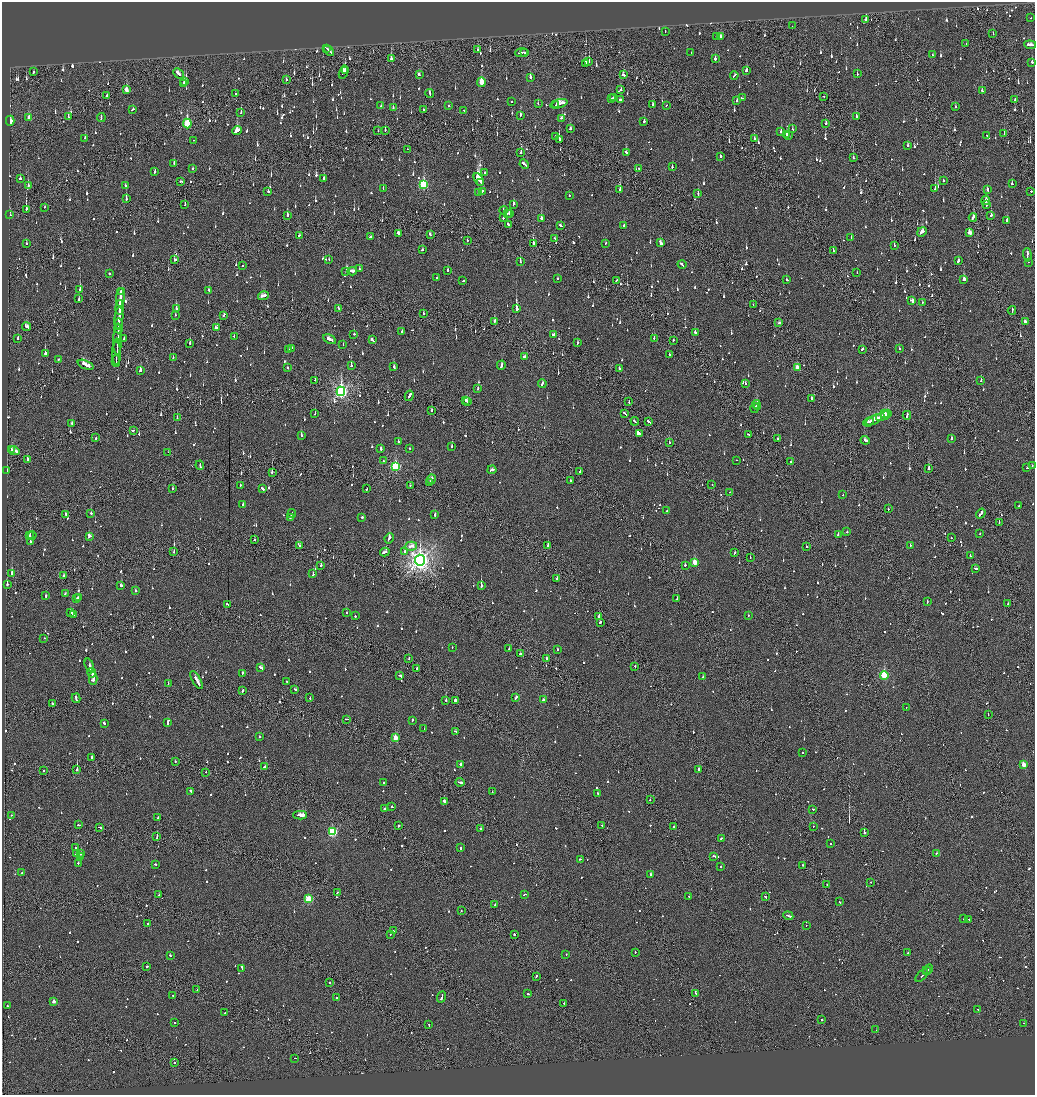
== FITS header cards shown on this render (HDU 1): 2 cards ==
NAXIS1  =                 2065
NAXIS2  =                 2185

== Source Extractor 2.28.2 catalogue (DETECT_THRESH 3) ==
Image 2065 x 2185 px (HDU 1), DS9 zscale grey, zoomed out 1/2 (1 PNG px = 2 x 2 image px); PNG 1037 x 1097 px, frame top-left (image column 1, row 2184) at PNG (2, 2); each listed source drawn as its Kron ellipse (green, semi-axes under 4 px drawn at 4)
Background -0.113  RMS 0.067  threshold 0.2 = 3 sigma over >= 5 px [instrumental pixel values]
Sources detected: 1527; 50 cannot appear on this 1/2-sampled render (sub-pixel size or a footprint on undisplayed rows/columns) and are neither listed nor drawn; of the other 1477, the 500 brightest by FLUX_AUTO listed and drawn (977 fainter detections omitted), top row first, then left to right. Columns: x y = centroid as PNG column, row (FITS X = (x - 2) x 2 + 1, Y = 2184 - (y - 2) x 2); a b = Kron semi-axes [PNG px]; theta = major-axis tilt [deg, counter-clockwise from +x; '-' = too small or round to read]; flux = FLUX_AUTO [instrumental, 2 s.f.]
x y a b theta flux
1031 17 2 2 - 69
866 19 3 2 - 400
792 25 2 1 - 78
665 31 2 2 - 88
993 33 2 2 - 92
716 36 3 2 - 90
720 36 3 2 - 100
966 43 2 1 - 71
1030 44 6 2 -7 320
327 48 4 2 - 170
478 49 3 2 - 88
329 50 6 1 -43 240
522 52 6 2 7 250
524 52 3 2 - 82
691 52 2 2 - 68
932 54 2 2 - 73
391 58 2 1 - 1400
715 58 2 2 - 280
589 61 3 1 - 110
1032 62 2 2 - 110
585 63 3 2 - 110
345 70 3 3 - 280
746 70 3 2 - 140
33 71 2 2 - 100
343 72 7 1 72 200
178 73 6 2 -43 240
857 73 2 2 - 110
419 74 3 2 - 310
623 74 3 2 - 250
734 75 4 2 - 120
530 77 2 2 - 380
286 79 2 2 - 120
185 81 3 2 - 140
481 82 4 2 - 490
184 83 2 2 - 120
126 89 3 2 - 150
621 89 2 2 - 110
982 90 3 2 - 73
235 93 2 2 - 140
430 93 4 2 - 89
106 95 2 2 - 260
824 96 2 1 - 85
613 97 2 2 - 240
742 97 2 2 - 64
611 98 2 2 - 140
620 99 3 2 - 340
1015 99 3 1 - 84
737 100 2 2 - 80
511 101 2 2 - 120
538 103 2 2 - 72
559 103 9 2 18 440
556 104 2 2 - 100
653 104 4 2 - 120
381 105 2 2 - 88
449 105 2 2 - 120
667 105 2 2 - 96
955 106 2 2 - 69
393 107 2 2 - 120
133 109 3 2 - 270
423 109 3 2 - 59
464 110 3 2 - 130
241 112 3 2 - 73
520 115 3 2 - 110
68 116 3 2 - 100
856 116 3 2 - 170
29 117 4 2 - 140
101 117 4 2 - 170
562 118 3 2 - 92
10 120 5 3 - 130
644 121 2 2 - 180
187 123 5 3 - 790
826 123 3 2 - 66
570 128 2 2 - 86
792 128 2 2 - 200
237 130 5 3 - 410
378 130 3 2 - 100
385 130 2 1 - 70
781 131 3 2 - 100
1004 133 2 2 - 92
787 134 3 2 - 170
789 135 3 2 - 190
987 135 2 2 - 63
555 136 2 2 - 93
85 138 3 2 - 87
754 138 2 2 - 130
559 139 3 1 - 270
194 140 2 1 - 67
908 145 3 2 - 120
407 149 2 1 - 68
521 152 3 2 - 320
626 152 3 2 - 190
720 156 2 2 - 85
853 157 2 2 - 72
174 163 3 2 - 84
524 164 5 2 - 190
672 166 2 2 - 120
193 168 2 2 - 100
639 168 2 1 - 71
155 171 4 2 - 110
484 172 2 2 - 82
20 178 2 2 - 120
324 178 3 2 - 87
479 179 7 3 -61 4000
944 180 3 2 - 67
181 181 3 2 - 96
481 182 3 1 - 1600
1012 183 3 2 - 190
424 184 4 3 - 1100
28 185 3 2 - 110
125 185 2 2 - 96
383 188 3 1 - 78
935 188 3 2 - 270
620 189 2 2 - 64
987 189 4 2 - 120
268 191 2 2 - 430
482 191 2 2 - 160
1031 191 2 2 - 130
478 192 4 2 - 150
698 193 3 2 - 79
569 195 2 2 - 130
126 198 3 2 - 140
986 200 5 2 - 170
185 204 3 2 - 79
513 204 4 2 - 120
987 204 3 2 - 99
44 207 2 2 - 59
26 209 3 1 - 660
503 210 4 2 - 67
507 213 2 2 - 67
509 213 3 2 - 140
10 214 3 2 - 120
287 215 2 2 - 540
991 215 2 2 - 280
503 217 2 1 - 250
973 217 4 2 - 220
541 218 2 2 - 280
1007 220 4 2 - 200
508 224 3 2 - 160
561 225 3 2 - 130
624 225 2 2 - 66
922 231 5 2 - 200
969 232 3 2 - 170
399 233 4 2 - 460
430 234 3 2 - 120
299 235 3 2 - 100
370 236 3 2 - 110
851 237 2 2 - 68
555 238 3 1 - 69
467 240 2 2 - 120
661 242 4 2 - 400
26 243 2 2 - 140
533 243 3 2 - 350
605 243 2 2 - 73
894 245 2 2 - 93
422 249 2 2 - 130
833 250 2 2 - 69
1027 254 7 2 -88 410
174 259 2 2 - 66
329 259 2 2 - 74
958 260 3 2 - 210
520 261 3 2 - 230
1028 262 2 2 - 220
682 264 4 2 - 210
243 265 2 2 - 68
359 268 2 2 - 61
448 270 3 2 - 130
346 271 2 2 - 170
352 271 4 2 - 110
857 272 2 2 - 75
109 273 2 2 - 140
436 277 2 1 - 190
558 278 2 2 - 90
787 279 3 2 - 89
964 279 3 3 - 260
463 280 3 2 - 78
616 280 2 1 - 110
80 289 3 2 - 480
209 290 3 2 - 120
122 291 3 2 - 550
263 295 5 2 - 170
120 297 9 2 86 670
79 298 2 2 - 230
912 300 4 2 - 220
922 302 3 2 - 250
753 304 2 1 - 61
120 307 7 2 85 400
176 308 3 2 - 160
339 308 3 2 - 98
516 308 3 2 - 1300
1012 310 4 2 - 110
423 313 2 2 - 69
175 315 2 2 - 62
224 315 3 2 - 160
119 317 11 2 85 510
495 321 3 2 - 190
1025 321 4 2 - 140
779 322 2 2 - 91
119 323 5 2 - 260
27 326 4 2 - 140
216 327 4 3 - 95
118 328 4 2 - 280
402 331 2 2 - 100
695 332 3 2 - 270
354 334 2 2 - 280
553 334 3 2 - 210
234 336 2 2 - 61
18 338 2 2 - 100
124 338 2 2 - 71
654 338 2 2 - 120
117 339 16 2 88 570
330 339 7 2 -26 260
372 339 4 2 - 190
673 340 2 1 - 110
577 342 2 2 - 240
190 343 3 2 - 170
343 344 2 2 - 110
117 346 8 1 -89 280
292 348 2 1 - 250
899 348 2 2 - 100
289 349 3 2 - 230
862 349 3 2 - 87
45 353 3 2 - 510
117 353 12 1 -90 370
669 354 2 2 - 140
524 356 3 2 - 77
173 357 3 2 - 150
58 359 2 2 - 97
116 361 6 1 -89 280
86 364 8 2 -22 320
351 365 2 2 - 84
501 365 4 2 - 140
394 366 2 2 - 190
287 367 2 2 - 90
797 367 3 2 - 170
619 368 2 2 - 86
141 370 3 2 - 160
315 380 2 2 - 80
981 380 2 2 - 200
542 383 4 2 - 130
745 383 2 2 - 89
478 388 3 2 - 110
341 391 4 4 - 3900
409 395 5 2 - 390
812 398 2 2 - 140
465 400 2 2 - 290
467 401 2 1 - 190
629 401 3 1 - 60
756 404 4 2 - 250
757 406 2 2 - 140
755 408 5 2 - 150
431 410 2 2 - 62
315 413 2 1 - 110
625 413 3 2 - 160
885 413 3 2 - 120
888 413 3 2 - 360
883 415 8 2 22 390
907 415 4 2 - 150
177 417 3 2 - 62
874 419 9 2 25 520
635 421 4 2 - 190
649 421 4 1 - 310
869 422 5 2 - 270
72 423 3 2 - 110
133 430 3 1 - 97
640 433 4 2 - 590
749 434 3 1 - 100
301 435 2 2 - 160
96 437 3 2 - 270
778 438 2 2 - 130
951 438 2 2 - 140
865 440 4 2 - 190
398 441 2 2 - 190
669 442 2 2 - 83
452 446 2 2 - 250
381 448 2 2 - 160
410 448 2 2 - 64
11 449 2 2 - 70
14 450 5 2 - 180
168 452 2 2 - 99
27 459 3 2 - 180
383 460 2 2 - 95
737 460 2 2 - 120
791 461 2 2 - 110
200 465 5 2 - 180
1032 465 3 2 - 67
396 466 4 3 - 1300
1027 467 2 2 - 61
929 468 3 1 - 690
492 469 5 2 - 150
7 470 3 2 - 250
580 471 2 1 - 330
272 472 2 2 - 200
431 479 5 2 - 190
571 480 2 2 - 59
430 482 3 1 - 84
712 484 2 1 - 100
240 485 2 2 - 59
410 485 2 2 - 81
173 488 2 2 - 63
262 488 3 2 - 120
367 488 3 2 - 75
729 492 2 1 - 76
843 494 2 2 - 60
243 504 3 2 - 160
1019 505 3 2 - 120
888 508 2 2 - 77
667 510 2 2 - 94
91 513 2 2 - 160
292 513 4 2 - 160
981 513 5 2 - 280
66 514 3 2 - 150
435 514 2 2 - 230
290 517 2 2 - 97
362 517 2 2 - 100
999 522 2 1 - 110
847 531 2 2 - 71
980 533 2 2 - 95
838 534 2 2 - 71
30 535 2 1 - 310
32 535 4 3 - 85
90 536 4 2 - 110
951 537 2 1 - 100
389 538 5 2 - 290
255 539 2 1 - 59
30 541 3 2 - 120
300 545 2 2 - 76
548 545 2 2 - 180
910 545 2 2 - 66
411 546 6 2 15 220
806 546 2 2 - 72
174 551 2 1 - 58
405 551 3 2 - 120
385 552 5 2 - 170
734 552 2 2 - 63
970 555 3 2 - 69
750 557 2 1 - 63
420 560 5 5 - 9300
695 562 3 3 - 340
321 565 2 2 - 250
685 565 2 2 - 71
975 568 4 2 - 170
12 573 3 2 - 590
313 573 2 2 - 72
63 575 2 2 - 230
557 578 2 2 - 71
7 584 2 1 - 290
121 585 3 2 - 120
481 585 2 2 - 840
135 590 3 2 - 63
65 593 2 2 - 79
46 595 2 2 - 300
79 597 2 2 - 110
77 598 2 2 - 130
677 598 2 1 - 70
927 601 2 2 - 82
1008 603 2 2 - 63
227 604 2 2 - 80
70 612 3 2 - 360
347 612 2 2 - 89
73 614 4 2 - 570
355 615 2 2 - 99
748 615 2 2 - 76
599 616 3 2 - 220
600 622 2 2 - 100
44 638 2 1 - 70
452 647 2 2 - 63
509 648 2 2 - 110
558 649 2 2 - 72
520 653 2 2 - 68
409 658 2 2 - 110
547 658 2 1 - 100
89 665 7 2 -69 330
635 666 3 1 - 100
261 667 4 2 - 120
417 668 2 2 - 420
92 672 5 2 - 330
242 673 2 2 - 170
400 675 3 2 - 110
884 675 4 3 - 1100
703 676 2 1 - 90
93 678 6 2 90 280
197 680 10 2 -60 440
287 681 2 2 - 75
168 683 2 2 - 87
295 689 3 2 - 100
242 690 3 2 - 96
310 697 2 2 - 69
516 697 4 2 - 100
76 698 5 2 - 210
544 699 4 2 - 220
446 700 2 2 - 130
455 700 3 2 - 1900
52 703 2 2 - 200
906 707 2 1 - 64
988 714 2 1 - 110
347 719 3 2 - 87
412 720 3 2 - 88
168 722 4 2 - 410
104 723 2 2 - 160
424 728 2 1 - 240
455 731 4 2 - 98
259 736 2 2 - 100
395 737 3 3 - 310
802 752 2 2 - 110
92 757 3 2 - 230
175 761 2 2 - 90
460 764 2 2 - 170
1024 764 3 2 - 190
264 766 2 2 - 90
77 769 2 2 - 580
699 769 2 2 - 510
43 770 2 1 - 72
206 772 2 1 - 91
383 782 2 2 - 92
460 782 4 2 - 170
191 791 3 2 - 99
492 791 2 2 - 73
598 793 2 2 - 90
650 799 2 2 - 60
444 801 3 2 - 190
392 806 3 2 - 84
384 808 2 2 - 150
813 809 2 2 - 62
11 815 2 2 - 88
300 815 7 2 -1 1100
158 817 2 2 - 60
79 824 3 1 - 120
398 825 2 2 - 380
602 825 2 2 - 82
674 826 2 2 - 77
813 826 2 1 - 60
100 827 3 2 - 390
480 828 2 2 - 160
332 831 3 3 - 1200
864 832 2 1 - 590
157 836 3 1 - 320
721 838 4 2 - 140
830 843 2 2 - 73
75 847 2 1 - 130
460 847 2 2 - 210
81 852 2 1 - 310
76 853 2 2 - 340
937 853 3 2 - 98
80 856 2 2 - 270
714 856 3 2 - 120
580 859 2 2 - 190
78 863 2 2 - 230
155 864 3 2 - 72
803 865 2 2 - 99
721 866 2 2 - 140
22 872 3 2 - 95
650 874 2 2 - 790
871 882 2 2 - 63
827 884 2 1 - 73
337 892 3 1 - 79
159 894 3 2 - 70
524 894 3 1 - 75
689 896 2 1 - 67
765 896 3 2 - 150
309 898 3 3 - 850
840 901 2 2 - 100
495 904 2 2 - 68
461 910 2 2 - 62
788 915 5 2 - 190
964 918 2 1 - 59
969 919 2 2 - 62
148 923 2 2 - 61
806 925 2 2 - 140
393 930 2 2 - 84
390 934 2 2 - 120
514 934 2 2 - 90
635 952 2 2 - 100
908 952 2 2 - 270
566 954 2 2 - 84
170 955 2 2 - 84
147 966 2 2 - 190
242 968 3 2 - 160
928 969 5 2 - 210
927 970 4 2 - 180
922 975 8 1 45 220
536 976 3 1 - 86
330 982 2 2 - 63
197 989 2 1 - 83
528 993 2 2 - 150
696 993 3 2 - 270
173 995 3 2 - 63
442 996 6 2 69 180
336 997 2 2 - 150
54 1001 2 2 - 76
564 1003 2 2 - 170
7 1005 2 2 - 79
978 1009 3 1 - 100
225 1012 2 1 - 75
822 1019 2 1 - 380
174 1022 2 1 - 84
1024 1023 2 1 - 220
429 1024 3 2 - 170
876 1029 2 1 - 95
294 1058 2 1 - 330
174 1062 2 2 - 95
At the frame edge (FLAGS 8, measured only in part): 1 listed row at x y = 1030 44
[977 fainter detections neither listed nor drawn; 50 sub-pixel or undisplayed-footprint detections neither listed nor drawn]